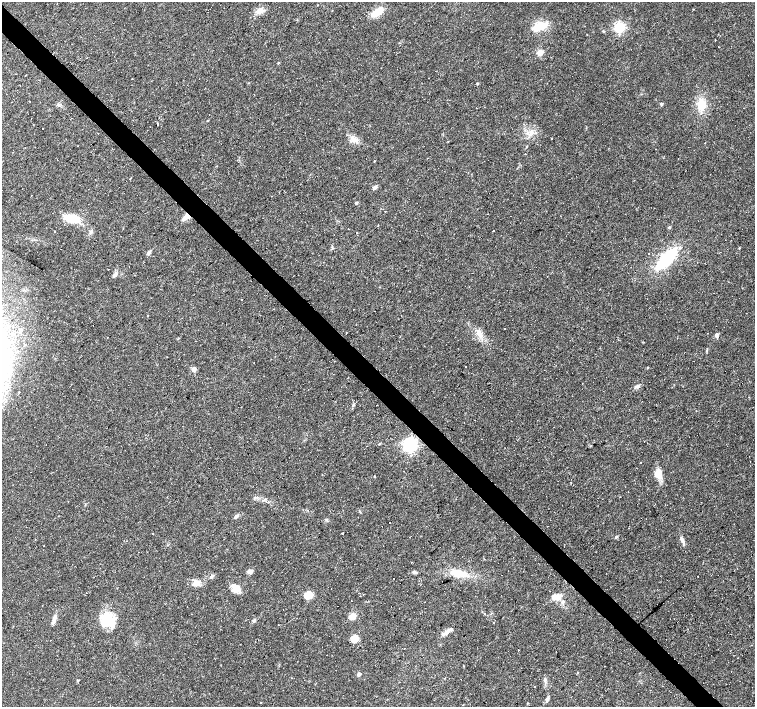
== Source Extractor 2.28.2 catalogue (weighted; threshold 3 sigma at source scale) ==
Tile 11 of 4 x 4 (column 3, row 3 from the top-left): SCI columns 3011-4516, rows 1626-3035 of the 6021 x 6003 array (HDU 1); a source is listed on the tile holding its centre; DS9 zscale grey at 2 x 2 block average (1 PNG px = mean of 2 x 2 image px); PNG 757 x 709 px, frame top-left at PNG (2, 2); no overlay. Shown black and unused: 4% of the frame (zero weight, under 3 of 4 exposures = <1% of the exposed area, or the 3 px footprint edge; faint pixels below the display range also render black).
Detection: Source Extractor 2.28.2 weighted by HDU 2 'WHT'; one run over the whole footprint, this tile lists its part. Background 0.033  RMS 0.0024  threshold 0.011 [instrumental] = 3 sigma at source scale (4.5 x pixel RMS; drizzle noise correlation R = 1.50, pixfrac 1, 0.0396/0.0396 arcsec/px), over >= 5 px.
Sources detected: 123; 34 cosmic-ray / hot-pixel residue — not listed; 4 inside a brighter listed object's ellipse — not listed separately; the other 85 listed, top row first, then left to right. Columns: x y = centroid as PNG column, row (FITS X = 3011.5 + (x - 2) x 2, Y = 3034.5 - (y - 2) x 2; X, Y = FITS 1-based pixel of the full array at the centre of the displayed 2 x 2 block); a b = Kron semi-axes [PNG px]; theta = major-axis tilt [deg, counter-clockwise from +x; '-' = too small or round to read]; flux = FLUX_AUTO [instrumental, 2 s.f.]
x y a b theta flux
259 12 10 5 48 2.9
377 12 10 5 33 14
541 26 19 10 17 9.7
619 27 4 4 - 80
715 40 2 2 - 0.42
718 46 2 2 - 0.25
540 52 3 3 - 15
278 63 3 2 - 0.41
25 76 2 2 - 0.28
477 83 2 2 - 0.83
662 104 3 3 - 1.1
701 104 13 11 72 8.5
71 118 2 2 - 1
207 121 2 2 - 0.43
157 124 2 2 - 1.9
43 129 2 2 - 0.94
531 133 8 5 67 2.8
551 138 2 2 - 0.66
354 139 10 6 -48 3.6
448 141 2 2 - 1.8
260 146 2 2 - 0.4
525 154 2 2 - 0.19
374 161 2 2 - 0.29
130 178 2 2 - 0.9
375 187 5 4 - 1.3
356 203 3 3 - 0.75
385 211 2 2 - 0.25
187 216 7 4 37 6.3
71 218 23 8 -15 11
669 227 3 3 - 0.86
493 230 2 2 - 0.31
54 231 2 2 - 0.27
91 232 6 3 43 1.2
356 232 2 2 - 3.8
148 253 8 3 51 1.3
666 259 17 6 45 49
115 274 7 4 54 1.7
223 291 2 2 - 2.1
479 333 12 6 -58 5
708 333 2 2 - 0.24
716 335 3 3 - 3.7
466 366 2 2 - 1
647 368 3 2 - 0.39
194 369 5 4 - 2.3
637 386 7 3 13 1.4
19 392 2 2 - 0.8
353 405 3 2 - 0.5
644 441 2 2 - 1.2
379 444 3 2 - 0.46
410 445 5 4 - 180
640 462 2 2 - 0.53
658 473 11 8 70 5.8
374 476 2 2 - 1.5
254 498 4 2 - 0.54
236 516 7 3 37 1.4
343 533 2 2 - 3.2
616 537 3 3 - 1.2
682 540 10 4 -71 2
250 571 6 5 - 1.5
415 572 6 3 -20 1.1
458 573 18 9 -11 9
212 576 6 3 53 1.2
196 583 10 7 39 3.7
236 589 10 8 -82 5.5
308 595 7 5 20 9.6
557 597 10 8 -66 4.5
229 603 2 2 - 0.42
191 614 2 2 - 0.16
485 614 2 2 - 0.3
352 616 3 3 - 17
54 619 12 4 74 2.9
107 620 17 14 -70 16
254 620 5 3 - 0.98
493 623 2 2 - 0.26
278 625 2 2 - 0.21
450 630 12 4 37 2.3
355 639 7 5 41 7.6
463 665 2 2 - 3.4
359 674 3 3 - 2.8
545 679 5 2 - 0.79
77 681 3 2 - 0.64
534 686 2 2 - 0.6
547 699 6 4 85 1.3
261 703 2 2 - 0.25
527 703 3 2 - 0.3
Overlapping masked pixels (flux is a lower limit): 1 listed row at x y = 187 216
Diffuse or blended objects may show on this block-average render without a row.